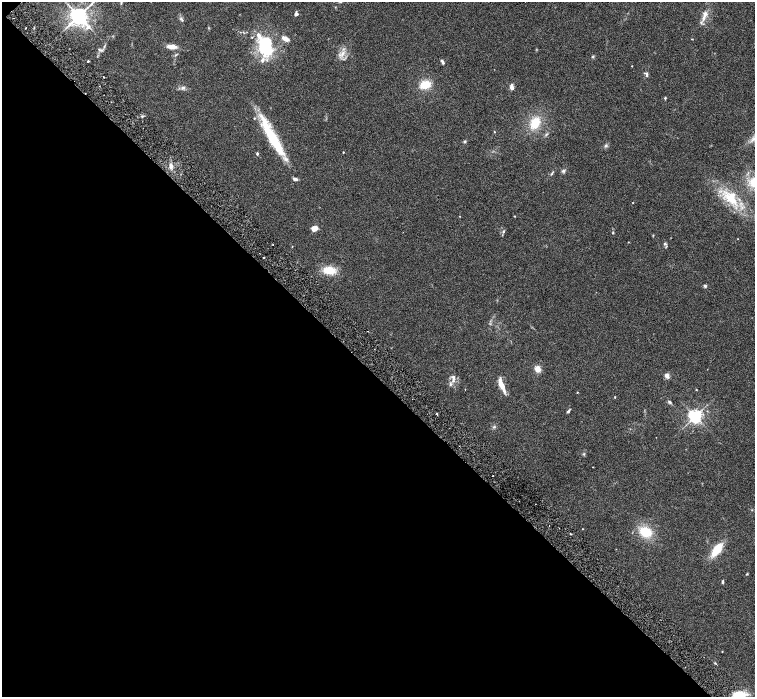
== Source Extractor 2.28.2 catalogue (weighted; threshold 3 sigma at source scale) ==
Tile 9 of 4 x 4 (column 1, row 3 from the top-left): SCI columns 6-1510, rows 1695-3083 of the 6027 x 6025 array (HDU 1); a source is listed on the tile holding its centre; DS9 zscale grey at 2 x 2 block average (1 PNG px = mean of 2 x 2 image px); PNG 757 x 699 px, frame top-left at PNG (2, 2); no overlay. Shown black and unused: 46% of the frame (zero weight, under 3 of 6 exposures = <1% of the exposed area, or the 3 px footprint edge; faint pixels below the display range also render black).
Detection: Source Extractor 2.28.2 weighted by HDU 2 'WHT'; one run over the whole footprint, this tile lists its part. Background 0.039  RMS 0.0033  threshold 0.0137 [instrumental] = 3 sigma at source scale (4.09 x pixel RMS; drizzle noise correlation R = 1.36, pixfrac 0.8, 0.05/0.05 arcsec/px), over >= 5 px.
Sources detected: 77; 1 cosmic-ray / hot-pixel residue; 1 long thin detection or spike segment (spike, bleed or trail) — not listed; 8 inside a brighter listed object's ellipse — not listed separately; the other 67 listed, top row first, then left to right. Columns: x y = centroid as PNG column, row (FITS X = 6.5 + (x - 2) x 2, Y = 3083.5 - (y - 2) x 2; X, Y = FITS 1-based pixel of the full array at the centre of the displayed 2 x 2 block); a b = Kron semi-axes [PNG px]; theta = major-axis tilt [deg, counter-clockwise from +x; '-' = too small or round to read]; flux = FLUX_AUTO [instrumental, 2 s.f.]
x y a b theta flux
296 14 4 3 - 2.1
79 16 5 4 - 470
704 18 8 4 77 3.3
182 20 4 3 - 0.9
25 28 2 2 - 0.69
285 39 9 5 -27 4
692 39 3 2 - 0.33
104 46 5 3 - 0.99
266 46 17 11 -89 52
172 47 9 4 -1 6.6
342 54 9 4 77 3.1
176 55 5 2 - 0.71
593 57 4 3 - 0.75
88 61 2 2 - 0.59
443 62 4 3 - 1.1
632 66 2 2 - 0.27
647 75 5 3 - 0.97
104 77 2 2 - 0.38
425 85 11 7 16 12
512 87 6 3 -81 2.9
183 88 7 5 13 1.8
665 98 3 3 - 0.72
142 116 3 3 - 0.83
535 123 12 9 61 14
494 132 3 2 - 0.35
546 134 4 2 - 0.59
273 139 52 9 -61 38
465 142 3 3 - 0.84
606 146 5 4 - 1.3
343 152 2 2 - 0.56
257 154 3 2 - 0.91
171 166 7 4 -85 2.6
563 171 6 3 30 1.2
552 173 5 2 - 0.79
731 198 24 13 -45 22
514 216 2 2 - 0.38
315 228 6 5 - 5.1
503 232 4 3 - 0.82
613 233 4 2 - 0.64
665 244 5 3 - 0.79
292 246 2 2 - 0.3
263 257 2 2 - 0.48
329 270 12 7 -6 14
705 286 3 3 - 1.5
538 369 6 6 - 4.8
667 376 5 4 - 2.9
453 377 7 4 86 2.4
450 384 5 4 - 1.3
502 386 8 5 -58 5.1
465 389 2 2 - 0.2
696 389 3 2 - 0.35
577 392 2 2 - 0.36
615 397 3 2 - 0.34
669 402 5 3 - 1
568 411 6 2 45 1
437 414 3 2 - 0.65
695 416 3 3 - 230
494 427 5 3 - 0.87
584 454 4 3 - 0.7
493 476 2 2 - 0.41
583 529 2 2 - 0.37
645 532 13 9 -23 17
571 534 2 2 - 0.63
717 550 13 6 53 17
747 574 3 2 - 0.56
722 582 4 2 - 1.1
739 696 14 11 -27 15
Isophote crosses this tile's border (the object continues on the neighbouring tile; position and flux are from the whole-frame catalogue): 1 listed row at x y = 739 696
Diffuse or blended objects may show on this block-average render without a row.